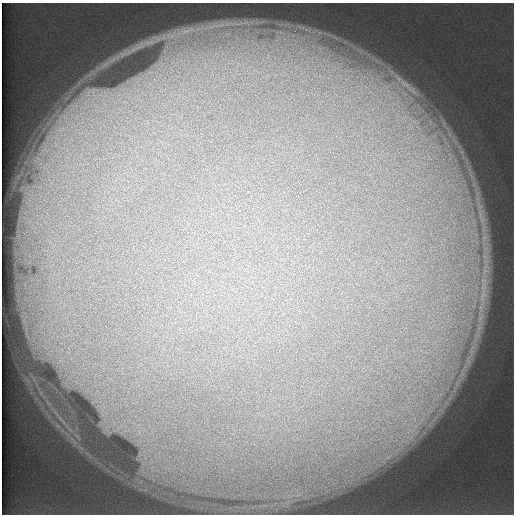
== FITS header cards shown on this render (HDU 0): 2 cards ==
NAXIS1  =                  512 /
NAXIS2  =                  512 /

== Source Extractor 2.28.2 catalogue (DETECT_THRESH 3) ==
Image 512 x 512 px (HDU 0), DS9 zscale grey, 1 PNG px = 1 image px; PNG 516 x 516 px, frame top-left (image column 1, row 512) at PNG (2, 3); no overlay
Background 128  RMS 6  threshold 18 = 3 sigma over >= 5 px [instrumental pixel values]
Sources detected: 3; all 3 listed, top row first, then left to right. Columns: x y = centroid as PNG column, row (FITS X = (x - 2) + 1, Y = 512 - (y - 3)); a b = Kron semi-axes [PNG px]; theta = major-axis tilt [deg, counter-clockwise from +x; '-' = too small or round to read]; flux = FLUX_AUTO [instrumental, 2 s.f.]
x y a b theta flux
186 31 12 5 22 2500
164 37 9 4 77 960
412 90 29 12 -36 12000